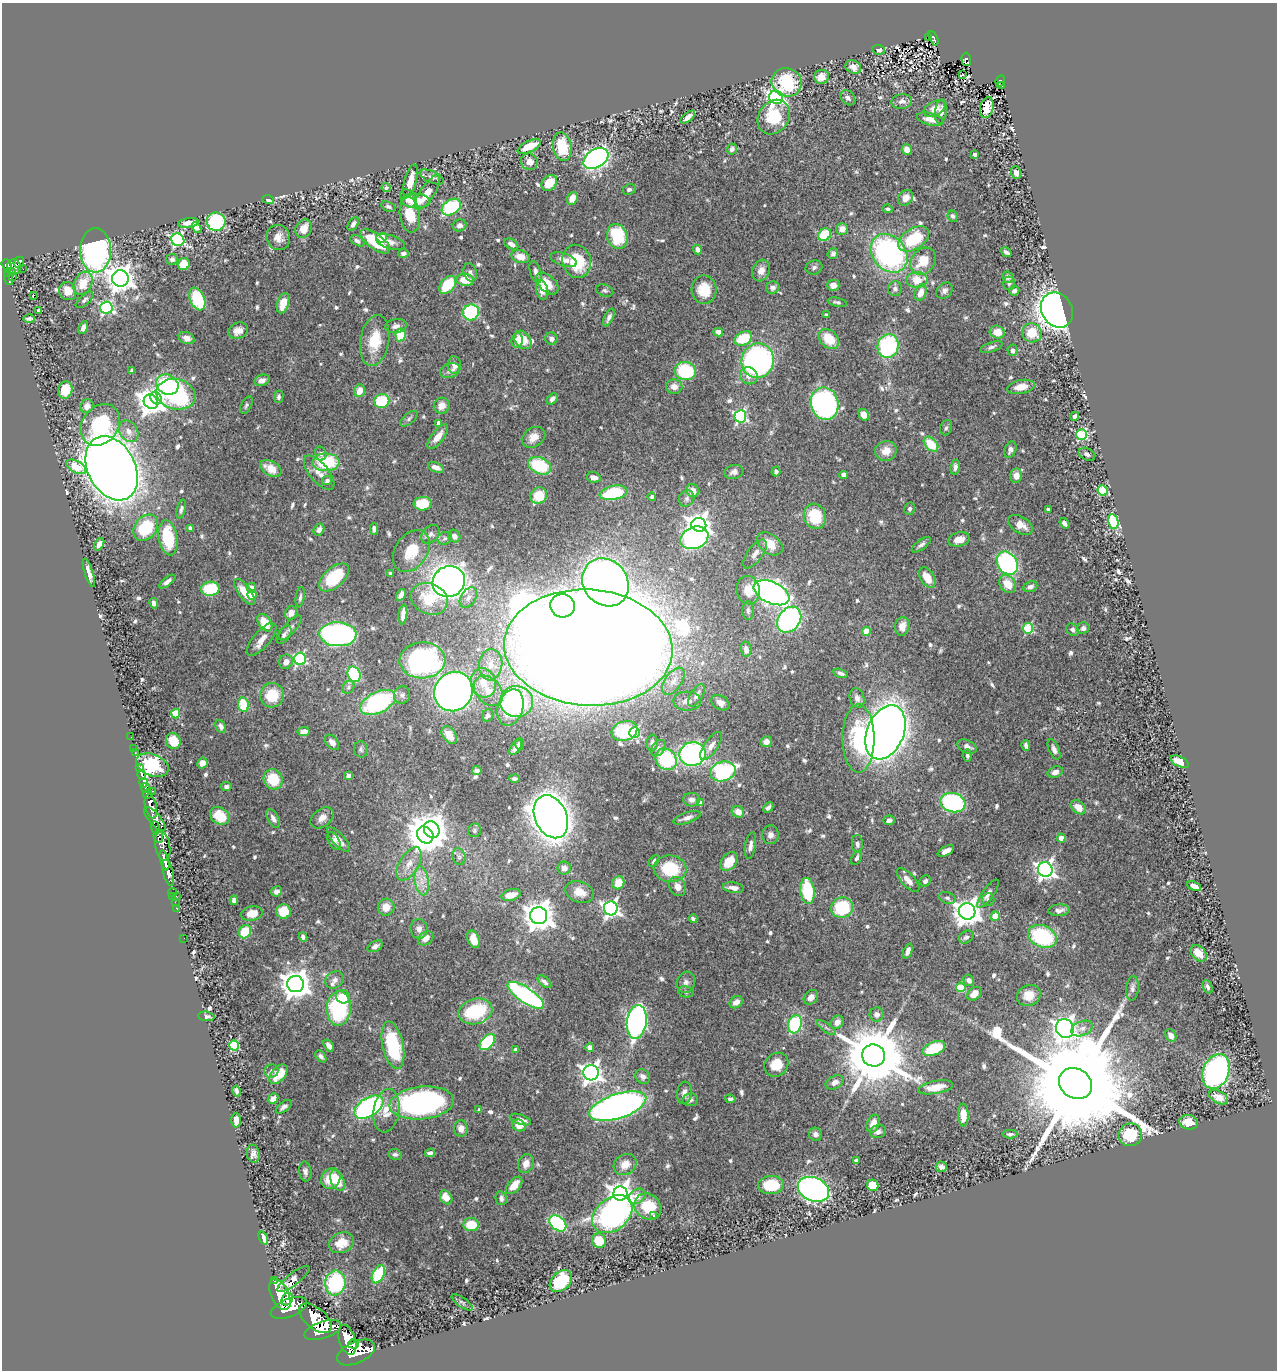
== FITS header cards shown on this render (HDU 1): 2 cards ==
NAXIS1  =                 1275
NAXIS2  =                 1368

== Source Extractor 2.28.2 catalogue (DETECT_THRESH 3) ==
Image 1275 x 1368 px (HDU 1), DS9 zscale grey, 1 PNG px = 1 image px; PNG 1279 x 1372 px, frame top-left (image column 1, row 1368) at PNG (2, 3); each listed source drawn as its Kron ellipse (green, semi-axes under 4 px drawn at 4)
Background 0.802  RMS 0.024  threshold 0.0732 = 3 sigma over >= 5 px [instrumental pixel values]
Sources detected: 715; of the 715, the 500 brightest by FLUX_AUTO listed and drawn (215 fainter detections omitted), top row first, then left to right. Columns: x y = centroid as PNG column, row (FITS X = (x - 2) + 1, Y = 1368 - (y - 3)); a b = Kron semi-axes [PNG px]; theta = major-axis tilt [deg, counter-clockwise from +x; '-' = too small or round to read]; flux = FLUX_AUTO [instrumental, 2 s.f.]
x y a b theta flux
928 37 3 3 - 6.5
933 38 8 4 -64 54
878 50 6 5 - 8.2
966 59 6 5 - 60
853 67 8 6 -28 11
962 75 3 3 - 7.4
821 77 7 7 - 15
1000 81 6 4 63 42
787 82 15 14 - 83
1002 85 3 3 - 8.8
776 97 7 6 - 560
848 98 8 6 -46 6.6
902 101 10 7 7 8.1
987 108 10 6 75 23
935 109 12 7 26 15
941 111 12 6 83 10
688 117 9 4 39 9.8
774 117 18 15 54 76
930 119 13 6 -16 15
529 146 12 5 26 35
562 147 14 9 -79 56
732 149 6 5 - 5
907 149 5 5 - 12
975 154 4 3 - 4.1
596 158 13 9 32 580
529 162 8 8 - 13
1016 173 6 5 - 9.1
432 177 13 6 -25 6.6
410 181 17 6 75 20
549 183 9 6 49 31
386 187 4 4 - 4
629 189 7 5 24 4.7
427 193 20 7 57 20
408 198 10 7 -59 13
572 198 6 5 - 20
906 198 8 7 - 15
268 200 6 4 -16 3.8
416 201 14 7 -2 27
388 207 7 4 -22 4.1
451 207 10 7 33 120
888 209 5 3 - 4.2
410 215 18 10 -83 48
953 216 6 5 - 4
216 222 9 9 - 160
188 223 10 4 8 12
353 224 7 4 59 6
460 225 7 6 - 7.2
197 228 6 4 -59 3.9
304 229 9 8 - 23
842 229 6 6 - 13
825 235 7 5 41 68
617 236 13 10 -73 82
278 237 13 11 -63 14
382 238 5 5 - 14
914 239 17 10 33 85
178 240 7 6 - 300
357 241 8 5 -28 5.3
375 241 17 7 -36 77
390 242 15 6 -17 11
511 244 8 4 -29 7.8
96 250 22 15 90 420
697 250 5 4 - 8.6
1006 252 6 3 -35 3.8
403 253 5 4 - 6.2
889 253 21 16 -49 400
833 254 5 5 - 4.7
520 257 9 6 -20 19
172 259 6 5 - 5.3
563 260 14 6 -19 12
577 261 17 14 -76 78
923 261 14 11 54 43
19 262 5 5 - 77
184 264 6 6 - 33
7 265 5 4 - 420
14 267 8 6 -71 440
814 267 8 7 - 4.7
23 269 2 2 - 9.6
11 271 3 2 - 67
761 271 11 8 66 12
470 272 9 6 -73 5.8
536 272 11 5 -73 7.1
8 274 4 4 - 160
13 277 3 2 - 4.2
1008 277 6 5 - 5.2
9 278 7 3 -70 140
120 278 8 8 - 1800
465 280 9 6 -7 34
917 280 10 8 3 32
83 283 12 9 64 32
547 283 13 8 -43 27
1009 283 7 6 - 4.3
448 285 10 7 49 62
833 285 6 5 - 9.8
773 288 7 6 - 6.7
895 289 7 7 - 6.5
542 290 10 6 -77 20
605 290 9 6 -18 3.9
704 290 14 12 -86 43
68 291 9 8 - 19
944 291 9 7 47 6.7
1014 291 5 4 - 5.7
921 293 9 5 69 20
33 295 3 3 - 72
197 299 12 7 -66 110
85 300 11 5 42 4.8
837 302 10 4 -12 4
283 303 10 5 72 26
106 308 6 6 - 290
39 310 4 3 - 8.1
1057 310 18 15 -59 1200
471 312 8 8 - 170
826 315 3 3 - 4.5
609 317 9 4 65 6.1
29 319 6 3 0 4.2
396 326 11 7 9 7.4
83 328 7 4 63 6
238 331 10 8 23 12
718 332 4 4 - 13
997 332 7 6 - 20
1032 333 10 9 - 38
401 335 6 5 - 51
187 338 8 6 -21 13
743 338 9 6 25 64
551 339 6 6 - 6.3
829 339 11 8 -44 39
517 340 7 5 85 17
523 340 10 7 -49 33
375 341 26 14 80 46
888 346 12 10 75 160
991 347 11 5 18 5.3
1013 350 5 5 - 5.6
758 361 17 16 - 440
454 365 9 6 -87 13
132 370 4 3 - 4.1
450 370 10 7 22 7.2
685 371 11 9 -13 100
749 376 9 8 - 12
262 380 8 5 20 9.5
167 385 12 9 -29 80
674 387 8 7 - 9.7
1021 387 14 7 10 19
65 390 9 7 74 36
359 391 6 5 - 21
176 394 20 15 -13 370
279 397 6 4 80 4.3
156 398 6 5 - 170
552 399 6 4 49 7.2
382 401 7 7 - 74
151 402 7 7 - 1600
825 404 16 13 -77 290
246 405 9 5 63 3.9
87 406 7 6 - 11
442 406 8 7 - 13
864 415 6 5 - 15
740 416 6 6 - 280
1075 416 5 4 - 6.2
409 419 10 5 39 4.5
439 423 4 4 - 13
100 425 22 18 53 120
946 428 8 5 71 3.7
129 431 11 9 -55 12
1082 435 5 5 - 170
438 437 15 6 53 16
534 437 12 9 34 18
931 444 9 5 -47 41
1010 450 8 5 68 7.4
886 451 11 10 - 18
321 453 7 5 -77 4.6
1087 454 9 6 -24 6.2
326 462 13 9 1 98
539 466 12 8 -23 97
76 467 11 6 -29 41
436 467 8 4 -20 11
955 467 7 5 81 6.7
112 468 34 23 -63 3300
271 469 11 7 -31 29
776 471 5 4 - 4.2
734 472 9 7 14 6.9
319 473 21 9 -50 17
844 475 4 4 - 19
1016 476 7 6 - 9
594 477 7 5 -12 7.7
327 481 5 4 - 5.3
1103 490 5 5 - 110
693 491 7 6 - 16
613 493 14 7 11 90
539 496 9 8 - 43
652 497 4 4 - 3.8
687 498 8 7 - 5
423 504 9 7 7 48
181 509 10 4 75 4.2
910 509 6 5 - 4
1048 510 4 3 - 6.2
815 516 13 11 -69 66
1113 522 7 5 -77 150
1064 523 6 3 -52 5.9
699 525 7 7 - 1200
1021 525 13 8 -32 19
146 528 14 11 49 63
190 528 4 4 - 6
374 529 5 4 - 6.6
319 530 6 5 - 8.1
430 534 10 7 43 7.8
454 536 6 6 - 6.9
168 538 18 9 -79 85
445 538 7 6 - 4.4
694 538 14 11 21 370
959 539 10 7 15 19
99 544 7 4 58 8
770 544 14 9 -39 29
921 545 11 5 36 6.2
411 551 23 16 55 44
755 554 17 7 54 11
1007 563 12 9 -58 230
89 573 14 4 -72 11
390 573 3 3 - 3.8
334 577 18 10 40 89
927 578 11 7 -59 23
167 581 10 4 36 7.3
449 582 16 15 - 1400
605 582 25 22 -51 1500
1008 584 10 7 -52 29
1030 587 7 5 21 6.5
251 588 5 4 - 12
210 589 9 7 7 81
748 590 14 11 -80 25
244 592 15 6 -54 30
772 593 19 10 -25 790
252 595 5 4 - 24
401 595 7 4 58 8.8
300 597 10 4 81 4.4
468 598 11 7 58 9.1
429 599 19 15 -23 50
154 603 5 4 - 6.9
563 606 12 11 - 830
748 611 9 5 90 4.8
291 613 7 6 - 13
403 614 10 4 83 9.1
789 620 14 10 53 320
265 623 10 6 -55 40
902 626 9 7 80 13
290 628 16 5 48 7.4
1028 628 5 5 - 120
1083 628 6 5 - 7.1
1072 630 6 5 - 5.3
866 631 4 4 - 38
338 634 19 12 -3 400
284 635 10 6 58 6.2
262 639 20 8 49 17
588 648 84 58 -4 11000
746 649 7 5 -85 10
300 659 6 6 - 220
422 660 23 18 3 370
286 662 7 6 - 9.9
491 665 15 11 84 27
841 673 7 4 -16 4.1
354 674 8 6 -65 140
673 681 15 8 54 14
483 683 15 12 -74 32
348 687 7 5 50 4.2
488 691 17 12 -48 26
453 692 20 18 53 1300
272 695 12 12 - 46
402 695 8 8 - 6.2
697 695 13 6 58 9.5
857 698 10 7 -72 8.5
687 701 14 9 0 13
378 702 19 10 26 220
517 702 16 15 - 120
720 703 9 7 -31 11
243 705 7 5 -79 62
511 707 18 12 74 250
176 714 5 4 - 53
488 715 6 5 - 5.8
221 726 7 5 -63 5.7
624 731 13 9 18 58
304 732 6 4 7 13
885 732 28 18 68 2100
635 733 5 5 - 170
449 735 10 6 -56 21
131 737 2 2 - 7.4
858 739 34 16 -90 130
173 741 8 7 - 32
332 742 9 5 -51 9.9
766 742 5 5 - 9.2
652 743 8 5 84 5.2
519 744 6 4 -84 4.4
1026 745 5 4 - 5.1
711 746 16 6 56 12
516 747 8 5 54 11
967 747 10 6 -25 8.4
134 748 3 2 - 17
658 748 9 6 53 5.2
361 749 8 6 -79 4.5
1054 749 11 5 -66 7.4
135 753 2 2 - 7.3
692 754 13 12 - 370
967 756 6 4 -84 4
666 759 11 10 - 130
1180 762 9 5 -26 19
202 763 5 5 - 10
152 765 17 10 -23 570
140 767 3 3 - 230
477 771 4 4 - 5.5
723 771 13 9 16 320
1055 772 8 5 19 7.7
142 775 5 3 - 300
348 775 4 4 - 8.5
273 779 10 9 - 52
514 779 5 4 - 3.7
144 783 5 4 - 690
226 786 5 4 - 4.7
146 788 5 4 - 660
153 791 3 2 - 17
147 794 5 3 - 570
692 800 8 6 -3 8.3
953 802 12 9 -14 220
700 803 4 4 - 14
151 806 12 5 -77 2900
1078 807 9 6 -38 17
768 808 6 3 43 5.2
738 812 6 5 - 16
220 816 10 8 -33 37
551 817 22 16 -65 2100
322 818 13 8 39 12
687 818 14 5 18 9.3
155 819 15 6 -49 1100
273 819 10 5 -61 8
889 820 6 4 3 5.3
156 828 6 3 -82 270
432 829 9 7 -58 1500
475 830 7 6 - 3.8
425 835 9 7 -48 3200
770 835 9 8 - 7.8
158 837 6 5 - 650
1061 838 4 4 - 23
339 840 16 6 -48 13
334 841 10 5 -58 7
857 844 9 5 -87 5.2
163 846 15 7 -80 830
750 846 13 5 80 8.3
946 851 9 4 27 14
459 857 8 6 -74 4.7
857 858 7 4 66 4.8
164 860 10 4 -75 1400
654 861 6 4 46 3.8
729 861 10 7 50 31
409 864 18 9 60 20
564 868 6 6 - 13
670 869 16 13 -6 79
1045 870 7 7 - 740
168 873 13 5 -77 1100
908 880 15 6 -47 14
422 881 14 7 -82 16
925 881 6 5 - 5.2
618 883 6 6 - 29
1194 886 7 4 -22 10
678 887 10 8 -62 13
733 888 10 5 -9 9.1
276 891 6 5 - 7.6
807 891 13 7 -83 84
173 892 4 3 - 18
579 892 15 10 -20 23
988 894 17 5 55 9.9
511 895 10 5 17 22
173 896 3 2 - 18
176 896 3 2 - 6.5
947 898 9 5 -18 4.3
988 899 6 6 - 4
234 900 4 4 - 6.9
175 902 2 2 - 13
386 907 8 8 - 20
176 908 3 2 - 28
611 908 7 7 - 590
842 908 11 10 - 87
1059 910 11 5 3 7.8
284 911 7 7 - 39
967 911 8 8 - 1700
252 913 11 7 11 18
539 916 8 8 - 2500
995 916 4 4 - 48
693 919 4 3 - 4
419 929 10 8 -82 9.9
245 932 7 6 - 64
1042 936 15 11 -24 160
303 937 5 4 - 4.6
966 937 8 6 30 5.4
184 938 2 2 - 6.2
426 938 8 6 37 13
473 939 9 6 -69 18
375 946 8 5 29 7
908 951 8 4 69 8.3
1199 953 9 6 -46 22
335 980 10 8 37 7.5
969 980 6 5 - 7.4
544 982 8 4 -42 5.3
686 982 11 9 71 7.4
296 984 8 8 - 2400
961 987 5 4 - 74
1208 987 7 4 -68 4.4
1132 988 12 6 84 7
686 992 8 5 -10 3.9
974 994 8 6 41 13
526 995 21 7 -34 330
1029 995 12 10 25 21
343 997 7 6 - 26
811 997 8 6 48 11
736 1002 7 5 37 10
339 1008 17 12 88 160
475 1011 17 12 15 110
877 1014 7 7 - 7.9
206 1016 8 5 -7 5.1
637 1022 17 10 82 550
837 1022 7 6 - 9.8
795 1024 9 6 73 120
826 1028 11 3 -36 3.9
1065 1028 10 8 -61 1300
1082 1028 11 7 21 9.4
1171 1035 7 5 -58 10
487 1042 9 6 47 140
234 1045 5 5 - 140
393 1045 24 10 -78 110
329 1046 7 4 -56 8.9
590 1048 4 4 - 26
934 1048 12 6 23 74
516 1050 4 4 - 6.4
873 1055 11 11 - 16000
321 1056 7 4 -52 4.9
776 1065 13 11 45 30
271 1071 7 6 - 3.9
1216 1071 18 13 68 410
591 1073 8 7 - 950
279 1074 11 7 49 33
643 1076 8 6 -39 7.5
835 1082 9 6 27 8
1076 1084 17 14 -34 76000
936 1087 18 6 11 22
237 1091 5 3 - 4.6
684 1093 11 7 83 8.2
1219 1097 10 6 -26 15
273 1099 6 4 46 7.8
730 1099 5 4 - 4
690 1100 8 6 7 5.7
422 1103 32 16 6 400
618 1106 30 12 18 1200
284 1107 9 5 38 6.1
369 1107 16 9 32 310
479 1110 4 3 - 4.3
386 1111 22 13 81 29
963 1115 11 5 -88 21
520 1119 11 5 -19 8.3
236 1120 7 4 88 16
1189 1122 9 7 -9 20
873 1124 9 6 68 18
519 1125 7 5 -30 17
461 1129 8 7 - 12
878 1132 8 6 18 6.9
815 1134 7 6 - 6.8
1010 1134 7 4 1 3.7
1130 1135 12 11 - 61
430 1153 5 4 - 5
253 1154 9 6 -79 7.6
395 1154 7 5 -10 4
856 1161 4 4 - 14
526 1164 10 7 71 14
625 1164 12 10 34 20
941 1167 5 5 - 6.6
305 1171 10 6 -83 6.5
331 1179 11 9 51 37
337 1181 11 6 -66 38
514 1185 10 6 48 23
771 1185 13 9 3 71
873 1185 6 5 - 33
813 1189 16 11 -23 680
620 1193 7 7 - 1400
637 1196 9 7 35 30
446 1197 7 5 -58 22
501 1198 7 5 -77 5.6
648 1207 14 12 -42 49
612 1214 22 16 40 550
654 1216 4 3 - 4.3
558 1223 9 6 -41 140
471 1225 8 6 7 41
263 1238 7 4 -68 13
599 1241 7 7 - 37
342 1243 13 10 24 24
378 1274 10 5 63 82
293 1279 20 6 38 11
274 1281 3 2 - 97
561 1281 13 9 43 79
335 1283 12 10 80 120
280 1294 17 9 -65 4000
287 1299 6 5 - 1200
462 1302 12 5 -35 5
289 1308 19 9 22 5600
315 1318 19 10 -40 4100
323 1330 19 8 18 4700
347 1340 15 8 -72 3300
353 1344 5 4 - 830
356 1353 20 10 25 4800
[215 fainter detections neither listed nor drawn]